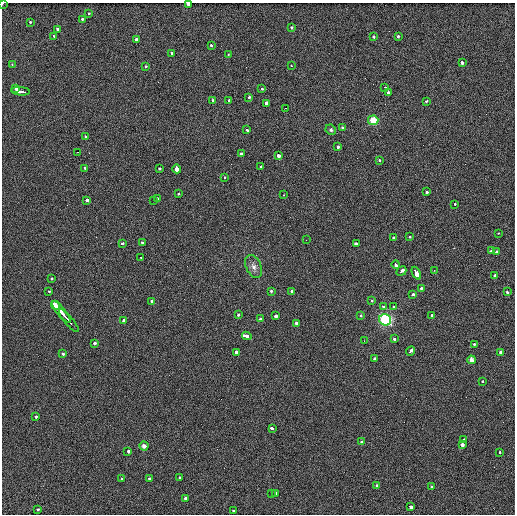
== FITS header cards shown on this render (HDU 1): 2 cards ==
NAXIS1  =                  513 / length of data axis 1
NAXIS2  =                  512 / length of data axis 2

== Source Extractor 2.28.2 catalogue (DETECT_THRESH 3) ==
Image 513 x 512 px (HDU 1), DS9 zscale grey, 1 PNG px = 1 image px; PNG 517 x 516 px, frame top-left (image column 1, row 512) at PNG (2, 3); each listed source drawn as its Kron ellipse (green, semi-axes under 4 px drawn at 4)
Background 2.58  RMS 5.4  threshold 16.1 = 3 sigma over >= 5 px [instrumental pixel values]
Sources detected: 120; all 120 listed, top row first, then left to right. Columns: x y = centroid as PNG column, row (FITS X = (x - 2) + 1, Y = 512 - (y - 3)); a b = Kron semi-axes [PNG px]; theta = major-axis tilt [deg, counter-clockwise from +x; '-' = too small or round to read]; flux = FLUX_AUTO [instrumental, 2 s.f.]
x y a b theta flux
3 3 2 2 - 1900
188 4 3 3 - 9500
88 13 3 3 - 870
82 20 3 3 - 4600
30 22 3 3 - 1300
291 27 3 3 - 2800
58 30 4 3 - 2400
398 36 3 3 - 1200
54 37 3 2 - 1500
374 37 3 3 - 1600
136 40 3 3 - 9000
211 46 3 3 - 1800
172 53 3 3 - 1600
228 54 3 2 - 870
462 63 3 3 - 3200
12 64 3 2 - 3000
146 66 3 3 - 1400
291 66 3 3 - 450
385 87 3 3 - 15000
16 88 3 3 - 12000
262 89 3 3 - 1100
21 91 9 3 -5 9700
388 93 4 3 - 3400
248 97 3 3 - 3000
213 100 3 3 - 1900
228 100 3 3 - 2300
426 101 3 3 - 1500
266 103 3 3 - 5500
286 108 3 2 - 1600
373 120 5 4 - 7300
343 127 3 3 - 1400
247 130 4 3 - 2600
331 130 5 5 - 750
86 136 3 3 - 1800
338 147 3 3 - 3900
78 152 4 2 - 1900
241 154 3 3 - 2400
279 156 3 3 - 9500
379 160 3 2 - 1400
260 167 3 3 - 1100
159 168 3 3 - 1300
85 169 3 3 - 2700
177 169 4 3 - 8100
224 177 3 2 - 1400
427 192 3 3 - 3200
179 193 3 3 - 980
284 195 3 2 - 470
157 199 3 3 - 3300
87 200 3 3 - 4100
153 200 2 2 - 5700
455 204 3 3 - 720
498 233 3 2 - 700
409 236 3 3 - 1400
394 238 3 3 - 1300
306 240 2 2 - 190
142 242 3 3 - 1100
122 243 3 3 - 1800
356 244 3 3 - 6600
492 250 3 3 - 8600
496 252 3 3 - 2000
141 257 3 3 - 3300
396 265 4 3 - 4300
254 267 12 7 -64 1900
434 270 2 2 - 1200
401 271 5 3 - 5000
416 273 7 4 -65 18000
495 275 3 3 - 1600
52 278 3 3 - 1700
421 288 3 3 - 1400
49 291 3 2 - 860
271 291 3 3 - 1300
292 291 3 3 - 2300
507 292 3 2 - 1700
413 294 3 3 - 1600
152 301 3 3 - 1900
372 301 3 3 - 3400
56 305 5 3 - 5400
384 307 3 3 - 4300
393 307 3 3 - 1800
61 312 13 2 -50 14000
238 315 3 3 - 1600
432 315 3 3 - 1300
275 316 3 3 - 3800
360 316 3 3 - 1300
261 319 3 3 - 5400
124 320 4 3 - 3000
385 320 6 5 - 41000
69 321 14 3 -49 8700
297 323 3 3 - 5500
247 336 5 3 - 6200
394 339 3 3 - 2900
364 341 3 2 - 330
95 343 3 3 - 4100
474 344 3 3 - 2000
411 351 5 3 - 4600
237 352 3 3 - 5900
501 352 3 3 - 11000
63 354 3 3 - 1300
374 359 3 3 - 2200
471 360 4 4 - 1800
483 381 3 3 - 1000
36 417 3 3 - 1100
272 428 4 3 - 2100
463 439 3 3 - 2200
362 442 3 3 - 1700
462 444 3 3 - 6800
144 446 4 4 - 1300
128 451 4 3 - 3900
500 452 3 2 - 1400
179 477 3 3 - 1000
122 479 3 3 - 2500
150 479 3 3 - 2900
377 485 3 3 - 2100
432 487 3 3 - 1200
275 493 3 3 - 3000
271 494 3 2 - 11000
186 498 3 3 - 12000
410 506 4 3 - 2900
38 510 3 3 - 2700
233 511 3 3 - 1400
At the frame edge (FLAGS 8, measured only in part): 2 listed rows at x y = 3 3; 188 4